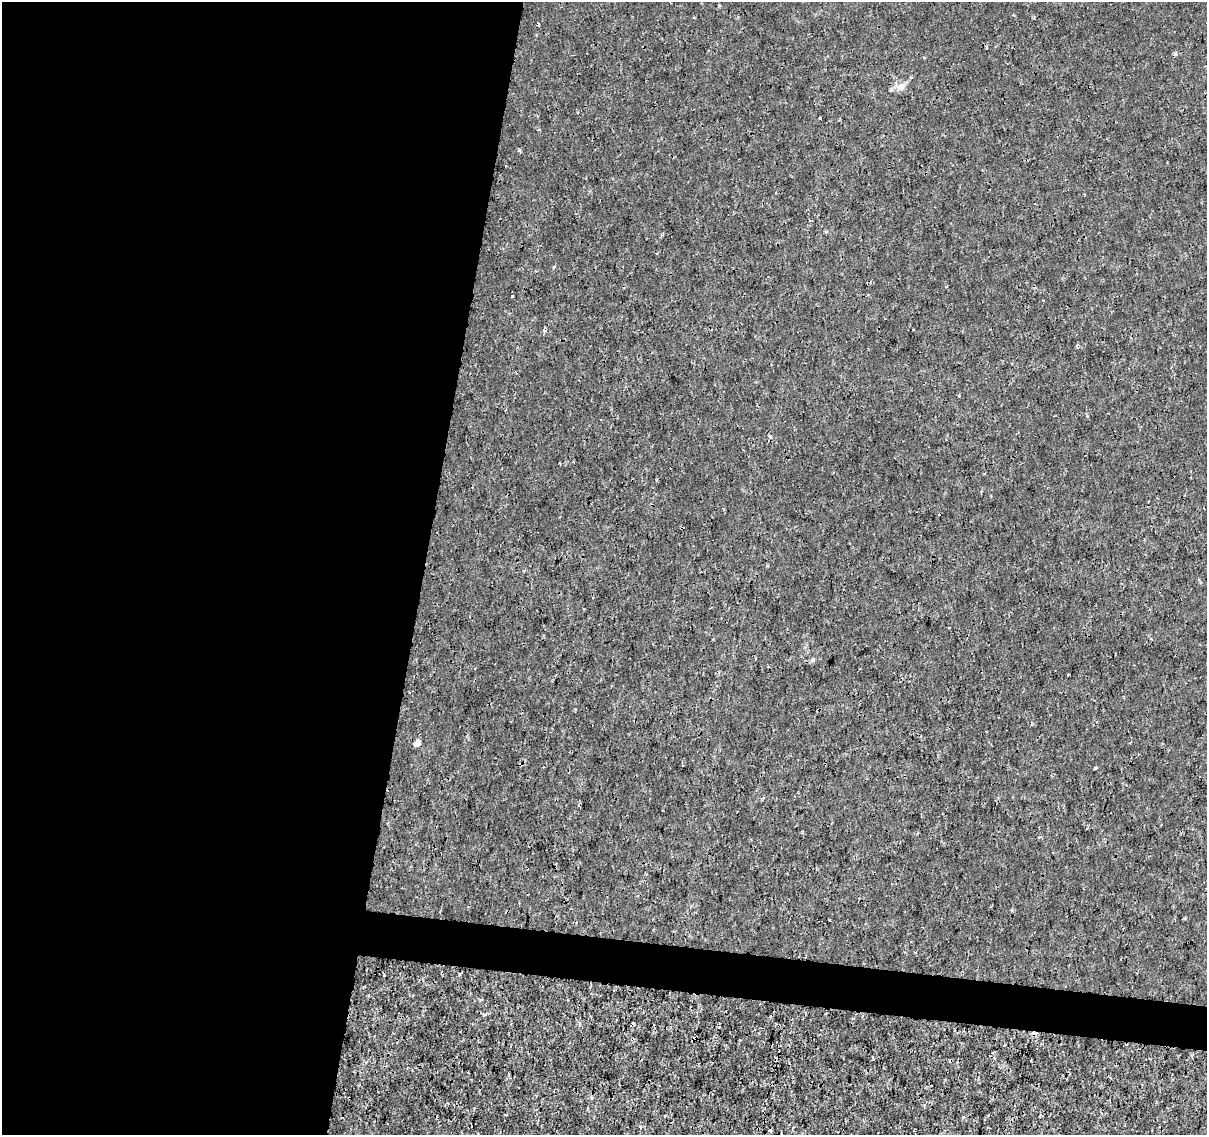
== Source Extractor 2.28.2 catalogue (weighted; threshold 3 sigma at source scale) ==
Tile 5 of 4 x 4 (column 1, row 2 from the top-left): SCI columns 10-1214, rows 2550-3682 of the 4830 x 5040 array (HDU 1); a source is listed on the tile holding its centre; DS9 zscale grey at full resolution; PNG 1209 x 1137 px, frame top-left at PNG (2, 2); no overlay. Shown black and unused: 38% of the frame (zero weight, under 3 of 4 exposures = <1% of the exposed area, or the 3 px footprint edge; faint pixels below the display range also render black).
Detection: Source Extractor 2.28.2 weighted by HDU 2 'WHT'; one run over the whole footprint, this tile lists its part. Background -1.32e-04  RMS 8.0e-04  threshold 0.0036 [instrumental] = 3 sigma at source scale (4.5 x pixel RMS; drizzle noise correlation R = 1.50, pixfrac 1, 0.0396/0.0396 arcsec/px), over >= 5 px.
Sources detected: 16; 3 cosmic-ray / hot-pixel residue — not listed; the other 13 listed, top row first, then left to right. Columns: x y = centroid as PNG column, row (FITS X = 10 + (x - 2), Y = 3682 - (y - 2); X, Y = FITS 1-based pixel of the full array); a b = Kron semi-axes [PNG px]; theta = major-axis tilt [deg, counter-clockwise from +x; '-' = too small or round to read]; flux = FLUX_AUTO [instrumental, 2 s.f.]
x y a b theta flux
902 86 9 7 -34 0.4
820 118 3 3 - 0.18
1078 346 4 4 - 0.17
770 436 3 3 - 0.12
813 660 6 4 -45 0.11
417 743 7 6 - 0.42
1095 768 3 3 - 0.16
1185 918 4 3 - 0.093
484 1014 5 3 - 0.097
853 1018 4 3 - 0.07
505 1115 3 2 - 0.1
665 1115 3 3 - 0.093
770 1131 5 3 - 0.081
Overlapping masked pixels (flux is a lower limit): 1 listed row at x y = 1078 346
Unlisted compact peaks at least as high as the median listed source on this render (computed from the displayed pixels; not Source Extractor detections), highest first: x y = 519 150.